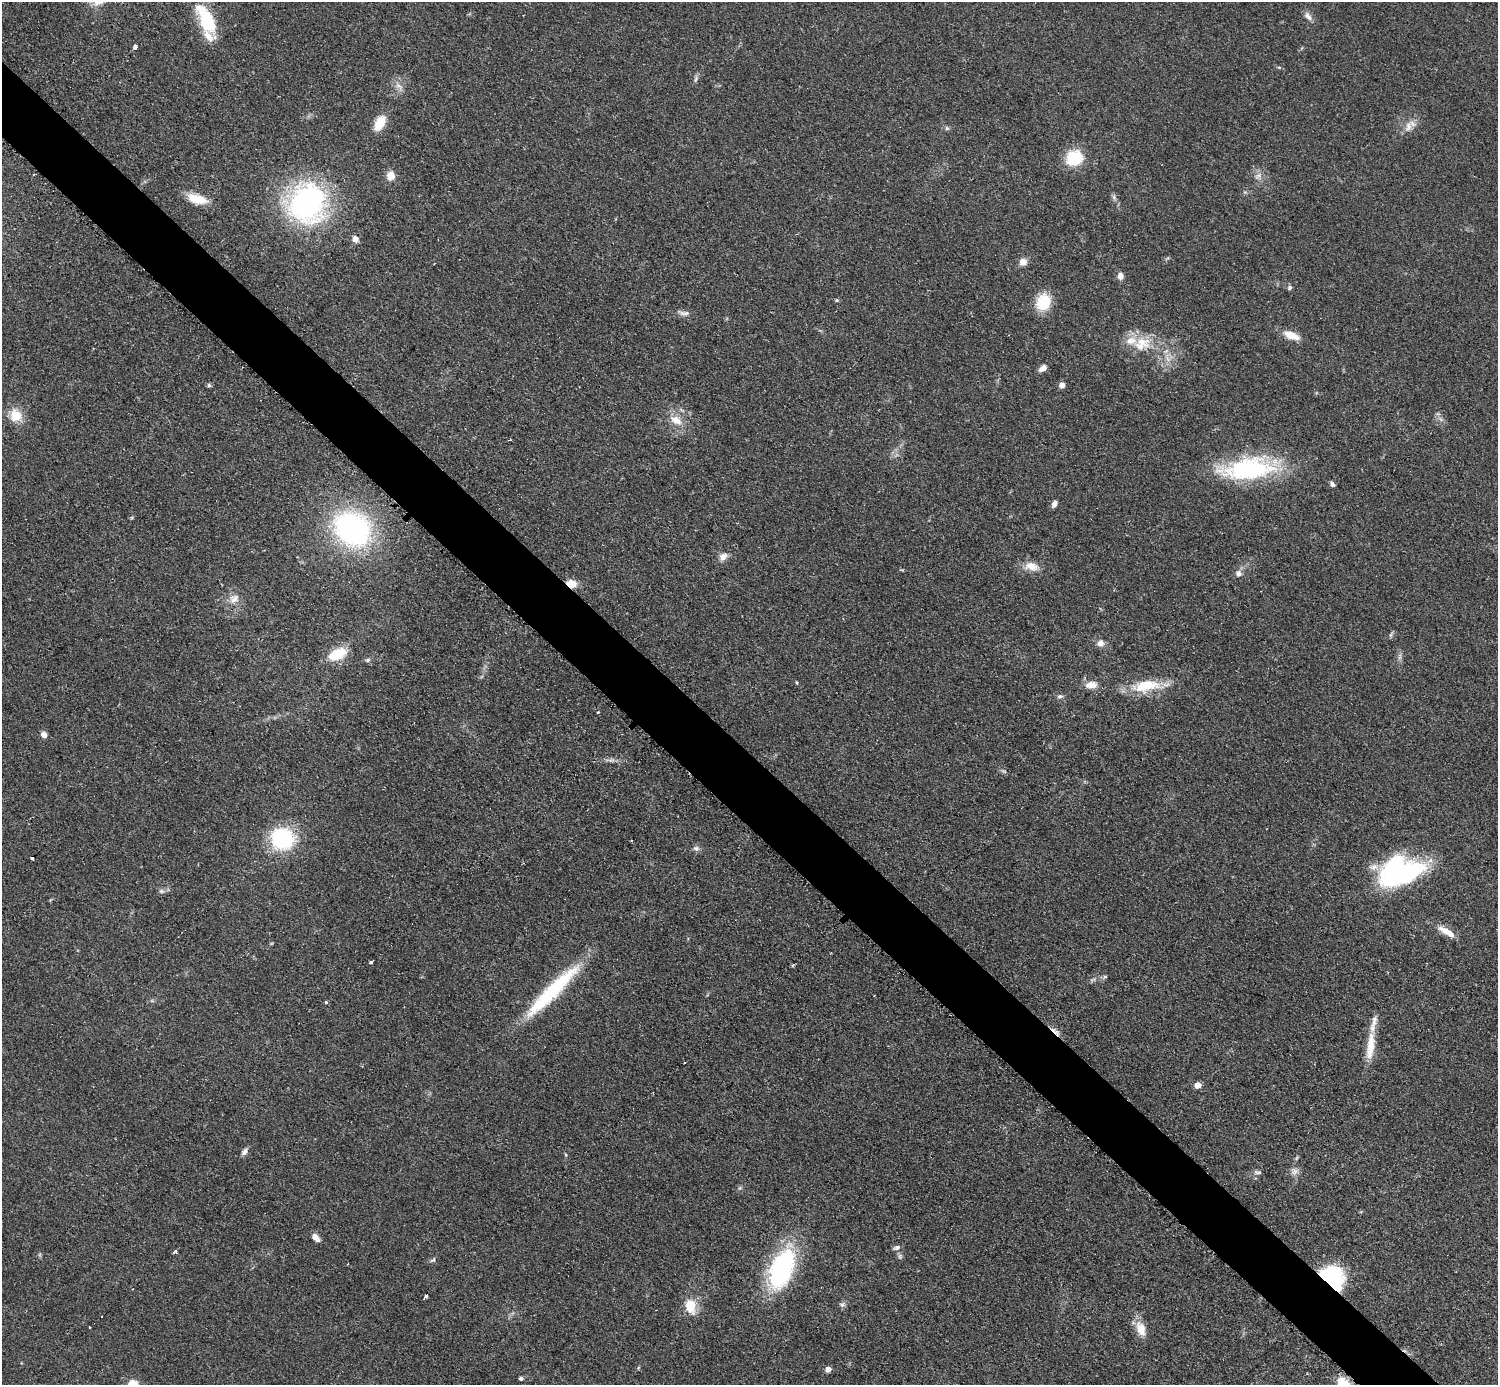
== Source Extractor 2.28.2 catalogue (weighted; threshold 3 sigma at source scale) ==
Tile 11 of 4 x 4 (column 3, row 3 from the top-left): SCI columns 2999-4494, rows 1690-3072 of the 5992 x 5992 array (HDU 1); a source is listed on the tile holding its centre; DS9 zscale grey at full resolution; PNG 1500 x 1387 px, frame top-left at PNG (2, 2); no overlay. Shown black and unused: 5% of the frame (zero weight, under 2 of 3 exposures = <1% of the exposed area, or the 3 px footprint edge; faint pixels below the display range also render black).
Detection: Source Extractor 2.28.2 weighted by HDU 2 'WHT'; one run over the whole footprint, this tile lists its part. Background 0.0555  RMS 0.0074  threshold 0.0333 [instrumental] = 3 sigma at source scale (4.5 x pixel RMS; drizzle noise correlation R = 1.50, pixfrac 1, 0.05/0.05 arcsec/px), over >= 5 px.
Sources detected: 96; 2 too faint to see at this stretch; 2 inside a brighter object's white glare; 2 cosmic-ray / hot-pixel residue — not listed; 4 inside a brighter listed object's ellipse — not listed separately; the other 86 listed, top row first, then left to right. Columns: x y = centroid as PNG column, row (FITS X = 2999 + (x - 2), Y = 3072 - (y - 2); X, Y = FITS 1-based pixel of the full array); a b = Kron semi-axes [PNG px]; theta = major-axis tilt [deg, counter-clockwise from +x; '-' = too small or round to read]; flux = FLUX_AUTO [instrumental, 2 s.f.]
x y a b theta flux
1308 16 14 7 -49 4
206 19 39 16 -63 37
135 47 4 3 - 4.6
696 79 10 5 71 2
399 86 15 6 -47 4.4
380 123 17 10 60 16
1408 126 16 9 78 6.4
947 128 6 5 - 1.5
1075 158 18 16 24 29
34 175 3 2 - 1.3
391 176 8 7 - 9.1
1258 176 12 6 37 3.7
1114 197 7 6 - 1.9
197 199 24 11 -16 16
307 203 41 39 68 170
355 239 6 5 - 6.3
1023 262 9 8 - 5.2
1121 276 7 6 - 4.9
1290 287 7 5 47 1.6
837 300 5 4 - 0.87
1043 302 17 14 67 25
683 313 18 7 -9 3.8
1291 335 19 8 -22 11
1142 344 27 21 13 23
1043 368 10 6 32 3.8
209 385 6 5 - 1.3
1062 385 5 5 - 5.6
682 410 9 3 -45 1.3
16 415 15 13 -61 15
676 420 19 11 -28 11
1248 468 70 25 7 94
1333 484 6 5 - 2.1
1054 504 8 5 66 3
353 529 34 28 -37 180
723 557 13 9 38 5.1
1031 566 19 11 -12 9.4
1238 574 9 8 - 3.4
572 584 11 8 -20 9.1
234 599 15 12 36 7.7
1391 635 7 4 89 1.3
1100 643 9 8 - 4.3
337 654 25 13 24 20
1400 657 9 4 81 2.1
368 660 7 5 4 1.7
796 683 6 3 -71 0.72
1091 685 14 8 3 7.9
1145 686 35 13 7 30
1060 696 8 6 7 2
597 712 3 3 - 1.9
44 735 7 6 - 4.1
282 838 21 18 -16 70
696 848 9 7 -18 2.7
32 858 4 3 - 9.9
1404 873 55 26 24 89
161 891 8 6 -16 2.1
1446 932 25 8 -31 9.9
371 962 3 3 - 2.2
793 965 3 3 - 2.2
1105 977 8 4 26 1.5
552 991 82 14 45 65
326 1002 3 3 - 1.7
1056 1031 18 5 -44 4.1
1370 1046 39 10 83 17
1198 1085 5 5 - 7.7
245 1151 11 6 52 3.1
566 1155 5 3 - 0.76
1296 1158 7 4 70 1.1
1295 1171 10 9 - 4.1
1257 1172 11 6 -4 2.5
740 1188 6 5 - 1.3
315 1237 10 6 -42 5
897 1248 10 6 21 2.6
175 1251 4 4 - 2.1
900 1256 8 6 89 1.9
433 1260 9 5 32 1.6
782 1268 41 20 68 120
1332 1281 24 19 -46 77
426 1296 4 3 - 5.6
842 1304 9 7 15 2.4
690 1306 18 12 -80 16
1141 1329 20 12 -72 11
638 1368 6 4 48 0.84
828 1369 6 5 - 4.4
521 1378 4 4 - 1.6
133 1383 12 9 -5 7.3
1343 1384 13 11 -44 20
Overlapping masked pixels (flux is a lower limit): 3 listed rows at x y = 572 584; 1056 1031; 1332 1281
Isophote crosses this tile's border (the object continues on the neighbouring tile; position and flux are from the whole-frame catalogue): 2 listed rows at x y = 133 1383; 1343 1384